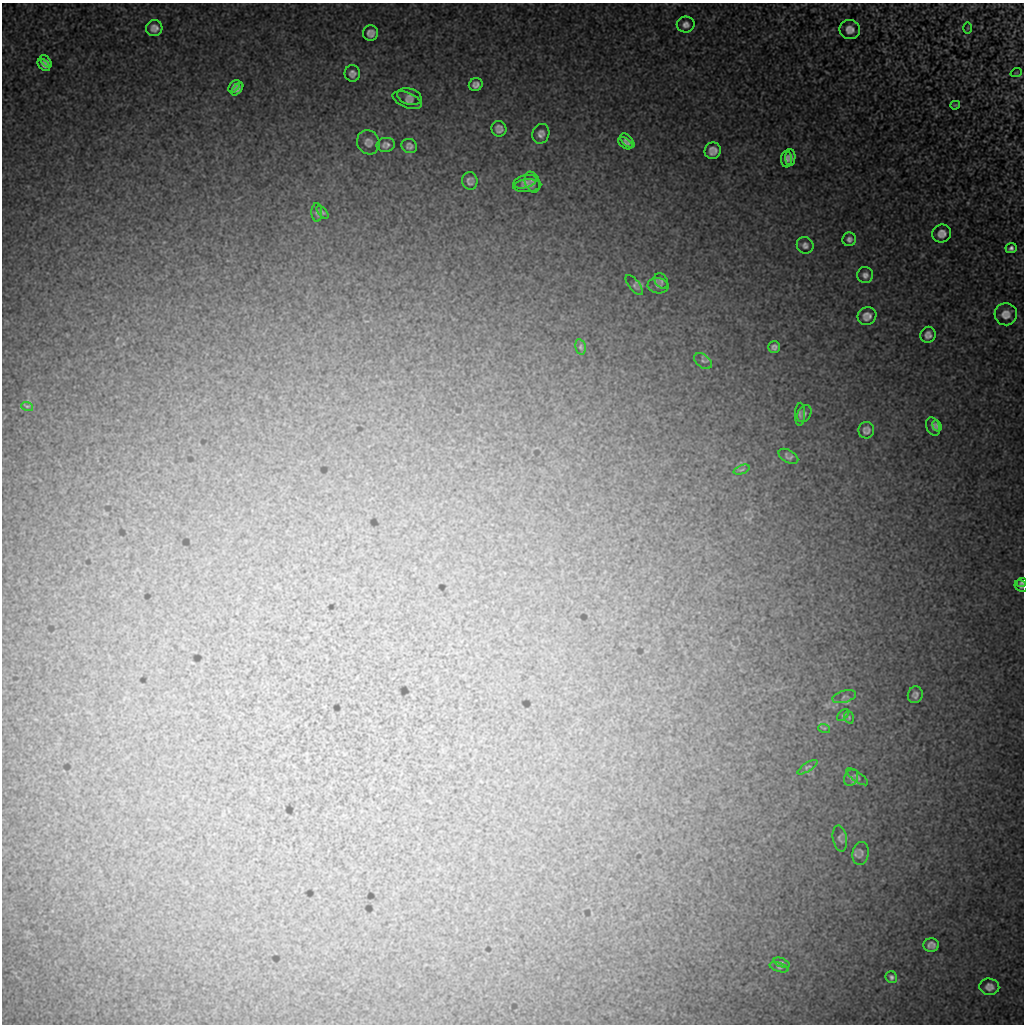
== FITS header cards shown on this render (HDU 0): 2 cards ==
NAXIS1  =                 1022 / length of data axis 1
NAXIS2  =                 1022 / length of data axis 2

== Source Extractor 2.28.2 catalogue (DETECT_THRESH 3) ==
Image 1022 x 1022 px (HDU 0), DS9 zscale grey, 1 PNG px = 1 image px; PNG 1026 x 1026 px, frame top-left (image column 1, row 1022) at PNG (2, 3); each listed source drawn as its Kron ellipse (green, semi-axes under 4 px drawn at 4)
Background 9190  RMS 48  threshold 143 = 3 sigma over >= 5 px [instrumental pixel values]
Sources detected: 70; all 70 listed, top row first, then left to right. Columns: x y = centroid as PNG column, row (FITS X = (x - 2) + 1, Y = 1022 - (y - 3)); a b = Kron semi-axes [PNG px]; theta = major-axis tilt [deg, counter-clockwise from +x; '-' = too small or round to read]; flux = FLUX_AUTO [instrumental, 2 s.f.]
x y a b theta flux
686 24 9 8 - 15000
154 28 8 8 - 20000
968 28 5 3 - 3100
850 29 10 9 - 24000
371 33 7 7 - 18000
46 61 7 4 -46 9900
44 65 7 4 -44 12000
352 73 8 7 - 15000
1016 73 6 3 19 2700
476 85 7 6 - 14000
234 86 7 4 50 9900
237 89 7 4 49 9800
409 96 12 8 -18 15000
407 100 15 7 -22 13000
955 105 5 3 - 3500
499 129 8 7 - 15000
541 134 10 8 72 15000
627 141 9 5 -45 11000
368 142 12 11 - 20000
625 143 8 5 -35 7000
386 145 9 7 9 15000
409 146 8 7 - 13000
713 151 8 8 - 22000
790 157 8 5 89 11000
786 159 8 5 89 11000
470 181 9 7 -82 13000
525 182 12 6 14 9000
532 182 11 7 -70 11000
527 186 14 6 5 15000
317 212 9 5 -88 6600
323 212 8 4 -49 5200
942 234 9 9 - 23000
849 239 7 6 - 12000
805 245 9 8 - 13000
1011 248 5 5 - 10000
865 275 8 8 - 14000
661 281 8 6 -55 7800
634 285 12 5 -51 8000
658 286 10 7 -8 11000
1006 314 11 11 - 28000
867 316 9 8 - 21000
928 335 8 7 - 16000
581 347 8 5 -78 6000
774 347 6 5 - 11000
703 361 10 6 -38 11000
27 406 6 3 -17 3800
800 414 11 5 88 8300
804 414 9 6 64 8600
937 426 6 4 -68 7600
933 427 9 6 -69 11000
866 430 8 8 - 14000
788 456 11 6 -30 11000
742 470 8 2 21 3700
1022 583 5 4 - 5700
1021 586 7 5 -31 7600
915 695 8 7 - 14000
844 697 12 6 16 9500
843 715 7 4 44 5500
849 717 6 4 -72 4500
824 728 6 4 -17 3600
807 767 11 4 33 6400
857 777 13 4 -36 6500
851 778 9 6 65 8800
840 838 13 7 -80 9800
861 853 12 8 82 15000
931 945 8 7 - 15000
782 963 8 4 -22 5700
779 967 10 4 -18 6000
891 977 6 5 - 8000
989 987 10 8 -4 18000